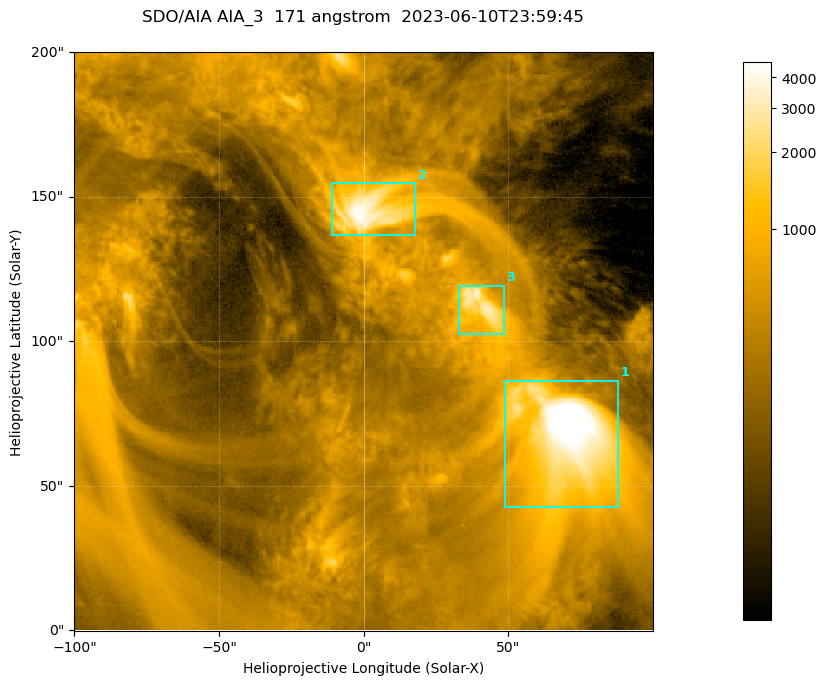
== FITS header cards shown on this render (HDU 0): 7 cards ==
TELESCOP= 'SDO/AIA '           / For AIA: SDO/AIA
INSTRUME= 'AIA_3   '           / For AIA: AIA_ATA1, AIA_ATA2, AIA_ATA3 or AIA_AT
WAVELNTH=                  171 / [angstrom] Wavelength
WAVEUNIT= 'angstrom'           / Wavelength unit: angstrom
DATE-OBS= '2023-06-10T23:59:45.352' / [ISO] Date when observation started; ISO 8
CTYPE1  = 'HPLN-TAN'           / CTYPE1; Typically HPLN
CTYPE2  = 'HPLT-TAN'           / CTYPE2; Typically HPLT

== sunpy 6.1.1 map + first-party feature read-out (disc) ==
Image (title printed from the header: SDO/AIA AIA_3  171 angstrom  2023-06-10T23:59:45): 334 x 334 px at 0.599 arcsec/px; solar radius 945 arcsec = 1577 px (partial field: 1.4% of the solar disc is inside the frame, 100% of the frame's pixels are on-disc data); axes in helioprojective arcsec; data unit not stated in the header (colour bar unlabelled)
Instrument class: DISC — disc imager (sunpy class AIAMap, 171 A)
Bright regions (active regions / flare kernels): reference = the on-disc median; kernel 3 px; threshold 5 sigma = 1105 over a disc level ~354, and >= 1.15x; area >= 111 px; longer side >= 4 px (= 2.4 arcsec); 3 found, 3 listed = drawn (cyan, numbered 1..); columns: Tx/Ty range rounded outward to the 2 arcsec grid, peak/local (2 s.f.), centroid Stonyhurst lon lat
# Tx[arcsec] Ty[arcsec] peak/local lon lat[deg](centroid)
1 48..88 42..86 17 +4 +4
2 -12..18 136..156 12 +0 +9
3 32..50 102..120 9 +2 +7